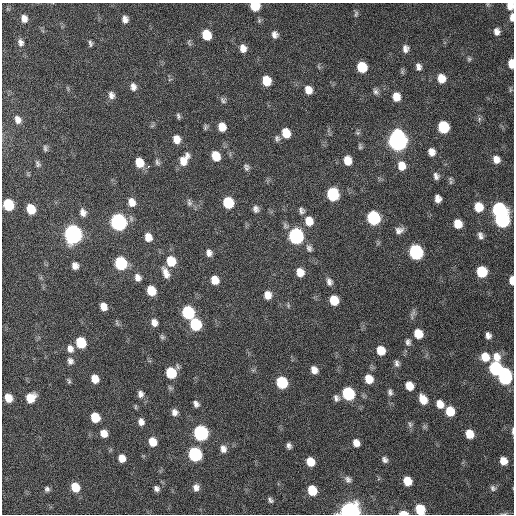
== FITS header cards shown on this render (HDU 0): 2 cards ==
NAXIS1  =                  512 / Axis length
NAXIS2  =                  512 / Axis length

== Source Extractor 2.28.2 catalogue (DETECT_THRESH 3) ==
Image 512 x 512 px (HDU 0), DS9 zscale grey, 1 PNG px = 1 image px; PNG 516 x 516 px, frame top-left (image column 1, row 512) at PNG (2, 3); no overlay
Background 397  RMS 11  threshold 31.9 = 3 sigma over >= 5 px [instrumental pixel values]
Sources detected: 159; all 159 listed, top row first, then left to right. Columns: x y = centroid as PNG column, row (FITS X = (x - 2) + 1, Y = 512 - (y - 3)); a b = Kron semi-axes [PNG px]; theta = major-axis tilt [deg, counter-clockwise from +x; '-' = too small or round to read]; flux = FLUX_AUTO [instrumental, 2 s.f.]
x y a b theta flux
255 6 7 7 - 22000
510 6 7 6 - 5400
356 14 9 5 81 1700
512 17 9 4 89 3600
24 19 7 6 - 4900
125 19 7 5 -84 3900
259 20 7 5 89 1600
497 31 7 6 - 3400
206 35 9 7 -72 18000
275 35 9 8 - 3800
21 42 9 6 -78 2900
90 43 8 4 -77 1700
189 43 9 4 -69 1300
243 48 9 8 - 5500
405 49 9 7 86 3600
469 59 6 6 - 1200
511 64 8 5 -87 9300
362 67 8 7 - 21000
418 67 10 7 -74 3100
402 72 8 5 84 1300
441 78 9 8 - 9300
266 81 8 7 - 14000
133 87 9 7 -81 3700
308 90 8 7 - 6800
510 90 8 4 90 1000
376 91 9 7 -60 2400
111 95 9 7 -76 3400
396 97 9 8 - 8500
223 100 9 7 -46 1900
178 116 6 4 -72 1500
479 119 7 4 73 1300
18 120 10 7 -66 4500
205 127 8 4 77 1200
222 127 8 6 -70 8000
443 127 8 8 - 36000
286 133 8 7 - 12000
357 133 7 5 -20 1300
277 138 9 6 -76 2000
176 139 8 7 - 6700
398 140 10 8 -83 450000
360 146 8 5 -73 1400
45 148 9 5 -89 1600
432 152 8 7 - 5100
216 156 8 7 - 13000
496 159 10 9 - 5500
184 160 14 8 59 9600
347 160 9 7 -78 9800
139 162 9 7 -69 12000
157 162 9 6 -66 1800
38 164 9 6 -72 1800
149 166 3 2 - 2800
246 166 11 6 -17 2000
401 166 10 8 -80 8300
436 176 8 6 -73 2800
451 182 9 5 90 1400
333 194 9 8 - 49000
438 199 7 6 - 4500
132 202 9 7 -67 6600
189 203 10 6 -74 2300
228 203 8 7 - 30000
8 205 8 7 - 32000
479 207 10 9 - 13000
31 209 8 6 -67 16000
256 209 7 6 - 2700
499 209 8 8 - 93000
301 210 8 6 -67 2300
83 212 9 7 -70 4100
373 218 9 8 - 75000
502 220 9 8 - 120000
309 221 11 9 -73 9200
118 222 9 8 - 200000
458 224 8 7 - 11000
399 230 10 7 18 3900
73 234 9 8 - 340000
296 236 9 8 - 140000
480 236 9 6 -72 2900
148 237 9 7 -70 6900
309 248 10 7 -62 2800
416 252 9 8 - 110000
209 253 8 6 -71 3300
171 261 9 8 - 17000
121 263 9 7 -69 56000
75 266 7 6 - 3900
300 272 9 8 - 8500
482 272 8 7 - 29000
166 273 13 7 -66 5700
138 278 8 7 - 4100
215 280 8 7 - 9200
512 280 7 4 -88 6300
329 282 10 7 -69 3100
151 291 8 7 - 14000
268 295 8 7 - 6500
334 300 8 7 - 15000
288 305 8 4 -84 1200
103 307 7 6 - 6400
188 312 9 7 -68 59000
413 314 15 5 70 2400
154 322 8 7 - 4400
196 324 9 7 -65 42000
418 334 8 7 - 13000
488 335 6 5 - 3300
162 337 7 6 - 1400
408 342 10 7 -89 2700
81 343 8 7 - 27000
70 349 10 8 -77 4400
381 350 8 7 - 13000
485 357 9 8 - 11000
496 357 11 9 -71 7800
70 361 9 8 - 2800
397 363 9 6 -79 2500
495 368 9 8 - 81000
314 370 8 7 - 5500
171 373 8 8 - 29000
505 377 11 8 90 90000
95 379 7 6 - 8700
369 379 9 8 - 10000
69 381 8 4 -69 1200
282 382 8 7 - 41000
409 386 8 7 - 10000
390 392 9 6 -83 2300
140 394 9 7 -78 3300
348 394 8 7 - 62000
8 398 7 6 - 10000
30 398 8 7 - 13000
336 398 9 7 -70 2800
423 399 10 7 -65 11000
196 404 8 6 -58 2700
440 404 9 7 -58 7700
135 407 7 3 -90 820
450 411 8 7 - 17000
174 412 8 7 - 3800
95 417 8 7 - 17000
141 422 8 7 - 3900
410 424 9 5 -64 1900
513 431 9 3 89 1500
104 433 8 7 - 6700
201 433 9 8 - 130000
469 434 7 6 - 12000
153 442 8 7 - 9600
356 443 7 6 - 5600
289 446 6 5 - 2400
223 449 9 7 -71 3900
195 454 8 7 - 91000
122 458 8 7 - 7400
385 460 8 6 -49 2400
503 461 7 6 - 7800
310 462 7 6 - 11000
348 479 9 7 -55 2400
407 481 7 6 - 13000
75 487 8 7 - 16000
196 488 8 7 - 3900
493 488 8 7 - 2000
47 489 6 6 - 1900
156 489 7 6 - 2400
312 490 8 7 - 18000
270 500 7 4 -49 1600
420 509 8 7 - 18000
350 511 8 7 - 440000
403 513 7 3 -1 7500
At the frame edge (FLAGS 8, measured only in part): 9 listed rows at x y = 255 6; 510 6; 512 17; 511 64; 512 280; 513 431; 420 509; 350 511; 403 513